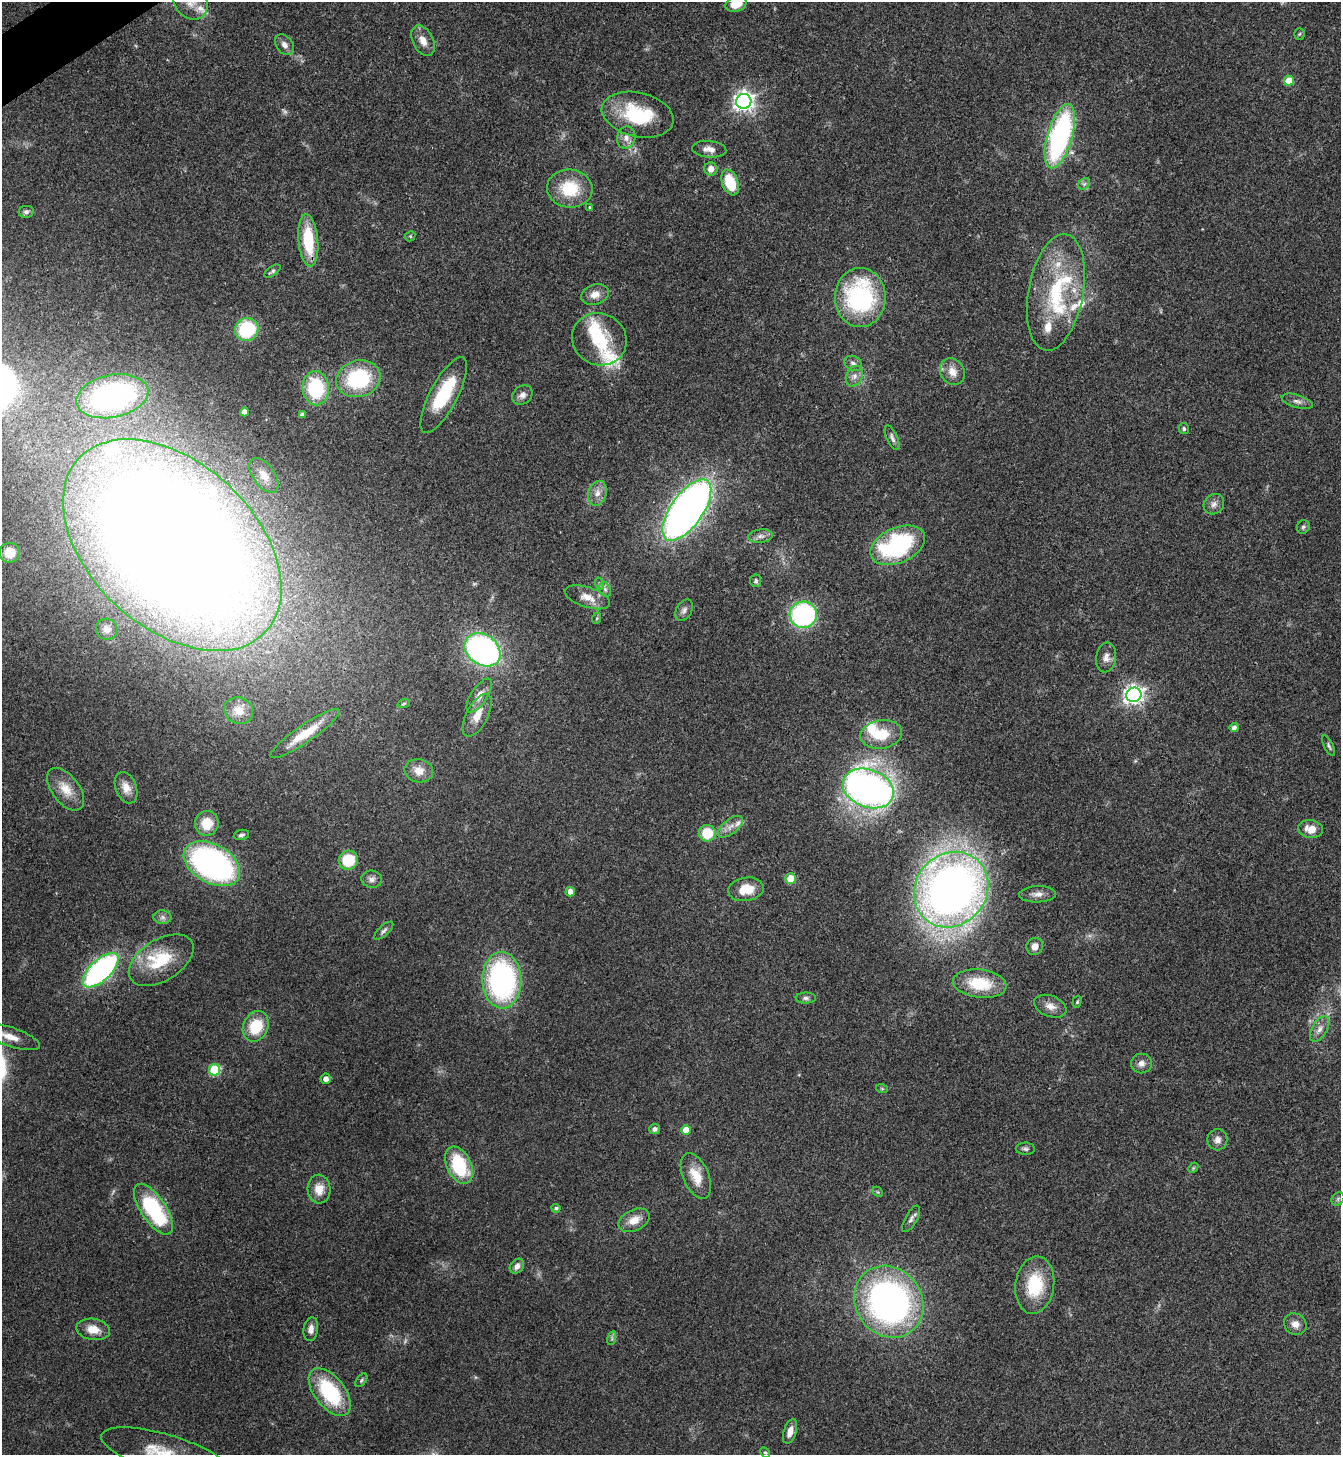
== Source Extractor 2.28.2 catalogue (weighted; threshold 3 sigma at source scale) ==
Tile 11 of 4 x 4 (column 3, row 3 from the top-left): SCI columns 2838-4176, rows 1459-2911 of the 5812 x 5818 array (HDU 1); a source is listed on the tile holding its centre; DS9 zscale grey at full resolution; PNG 1343 x 1457 px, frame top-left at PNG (2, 2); each listed source drawn as its Kron ellipse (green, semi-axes under 4 px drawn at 4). Shown black and unused: <1% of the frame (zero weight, under 3 of 4 exposures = <1% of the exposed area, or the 3 px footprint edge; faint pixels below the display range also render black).
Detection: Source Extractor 2.28.2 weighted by HDU 2 'WHT'; one run over the whole footprint, this tile lists its part. Background 0.0593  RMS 0.0051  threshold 0.0228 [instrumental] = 3 sigma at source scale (4.5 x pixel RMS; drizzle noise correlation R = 1.50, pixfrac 1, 0.05/0.05 arcsec/px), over >= 5 px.
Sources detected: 143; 2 too faint to see at this stretch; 1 inside a brighter object's white glare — neither listed nor drawn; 14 inside a brighter listed object's ellipse — not listed separately; the other 126 listed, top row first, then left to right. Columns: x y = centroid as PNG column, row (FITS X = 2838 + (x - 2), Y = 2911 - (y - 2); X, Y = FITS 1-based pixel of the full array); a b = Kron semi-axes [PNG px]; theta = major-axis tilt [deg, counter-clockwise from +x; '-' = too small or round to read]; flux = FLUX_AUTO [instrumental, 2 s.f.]
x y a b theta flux
191 2 19 15 -51 7.8
736 4 11 7 20 8.1
1299 34 6 5 - 0.74
423 41 16 10 -63 5
284 45 11 8 -51 2.7
1289 81 5 5 - 10
744 101 7 7 - 280
638 115 36 22 -13 32
1060 136 33 12 74 100
626 138 11 9 76 3.3
709 149 17 8 -6 3.8
711 169 6 6 - 3.6
730 182 13 8 -69 20
1084 184 7 5 44 1.3
570 188 23 19 -6 21
589 207 4 3 - 0.49
26 212 7 6 - 1.2
410 236 5 5 - 0.69
308 240 26 10 -85 25
272 271 9 4 35 1
1056 292 59 27 80 50
595 295 14 10 20 4.8
860 298 29 25 -90 71
247 329 12 11 - 34
599 339 28 25 -27 22
853 363 9 7 -28 2
952 372 14 11 -54 5.4
854 376 11 8 63 2.9
358 379 22 18 15 44
316 388 17 13 -86 36
444 395 42 14 62 29
522 395 11 9 42 2.7
112 396 36 21 11 120
1297 401 16 6 -16 2.6
244 412 4 4 - 2.8
302 414 4 4 - 1.6
1184 429 5 5 - 1
892 438 13 5 -65 1.8
264 475 20 10 -54 5.8
597 493 13 9 74 4.1
1214 504 11 9 44 2.8
687 510 36 16 55 340
1303 527 7 6 - 1.1
760 536 12 6 5 2.2
172 545 128 82 -43 1400
898 545 29 17 23 67
10 553 10 10 - 9.4
756 581 6 5 - 1.1
600 584 6 4 -71 0.85
605 589 7 5 -67 1.4
587 597 23 10 -18 6.1
684 610 12 7 58 2.1
803 615 13 13 - 84
597 618 6 3 71 0.56
107 629 11 10 - 3.3
483 650 19 15 -35 140
1106 657 15 10 81 3.5
479 695 19 8 57 4.7
1134 695 8 7 - 240
404 703 6 4 20 0.8
239 711 15 13 -29 6.9
477 715 23 10 62 7.4
1234 727 4 4 - 2.2
305 734 41 8 34 16
881 734 21 14 9 15
1329 746 11 4 -64 1.2
419 771 14 11 -12 5.5
126 788 16 10 -69 5.1
868 788 26 19 -21 270
66 789 24 13 -53 8.8
207 823 12 12 - 11
730 827 15 7 38 3.7
1311 829 13 9 -8 6.1
707 833 8 8 - 15
241 835 8 5 11 1.3
348 860 10 9 - 18
212 864 30 19 -29 140
372 879 10 8 -7 2.4
791 879 5 5 - 10
746 889 18 11 9 10
951 890 39 35 49 450
570 892 5 4 - 3.5
1038 894 18 8 2 3.6
163 917 9 6 -1 1.9
384 931 12 5 42 1.4
1035 946 9 8 - 3.6
161 960 36 20 32 23
101 970 22 10 43 120
502 980 28 19 -89 110
980 984 27 14 -7 21
806 998 10 5 0 1.4
1077 1002 6 4 74 0.67
1050 1006 17 10 -22 4.6
256 1026 16 12 67 17
1320 1029 14 7 59 3.6
10 1037 31 9 -19 8.7
1141 1063 10 10 - 3
215 1070 5 5 - 35
326 1079 5 5 - 2.6
882 1089 6 4 -19 0.56
655 1129 5 5 - 1.8
686 1130 5 5 - 8.8
1217 1140 10 10 - 3
1025 1149 9 6 -1 1.3
459 1165 20 12 -65 33
1193 1168 6 4 47 0.66
696 1176 24 13 -67 9.7
319 1189 14 11 -87 6.9
878 1192 6 4 -45 0.6
1338 1199 7 6 - 1.1
556 1208 4 4 - 1
153 1209 29 12 -56 49
911 1219 14 6 62 2.1
634 1220 16 10 25 6.5
517 1266 8 6 50 2.7
1035 1285 29 19 82 24
889 1302 37 33 -54 180
1295 1324 12 10 -34 4
93 1329 17 10 -10 7
311 1329 12 7 82 3.2
612 1338 7 4 73 0.97
361 1380 8 4 53 0.97
330 1392 28 15 -52 41
790 1431 13 6 72 4.4
765 1452 5 4 - 0.74
165 1454 66 19 -16 26
Isophote crosses this tile's border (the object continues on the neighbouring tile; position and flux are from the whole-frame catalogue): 4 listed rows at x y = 191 2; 736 4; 172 545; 165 1454